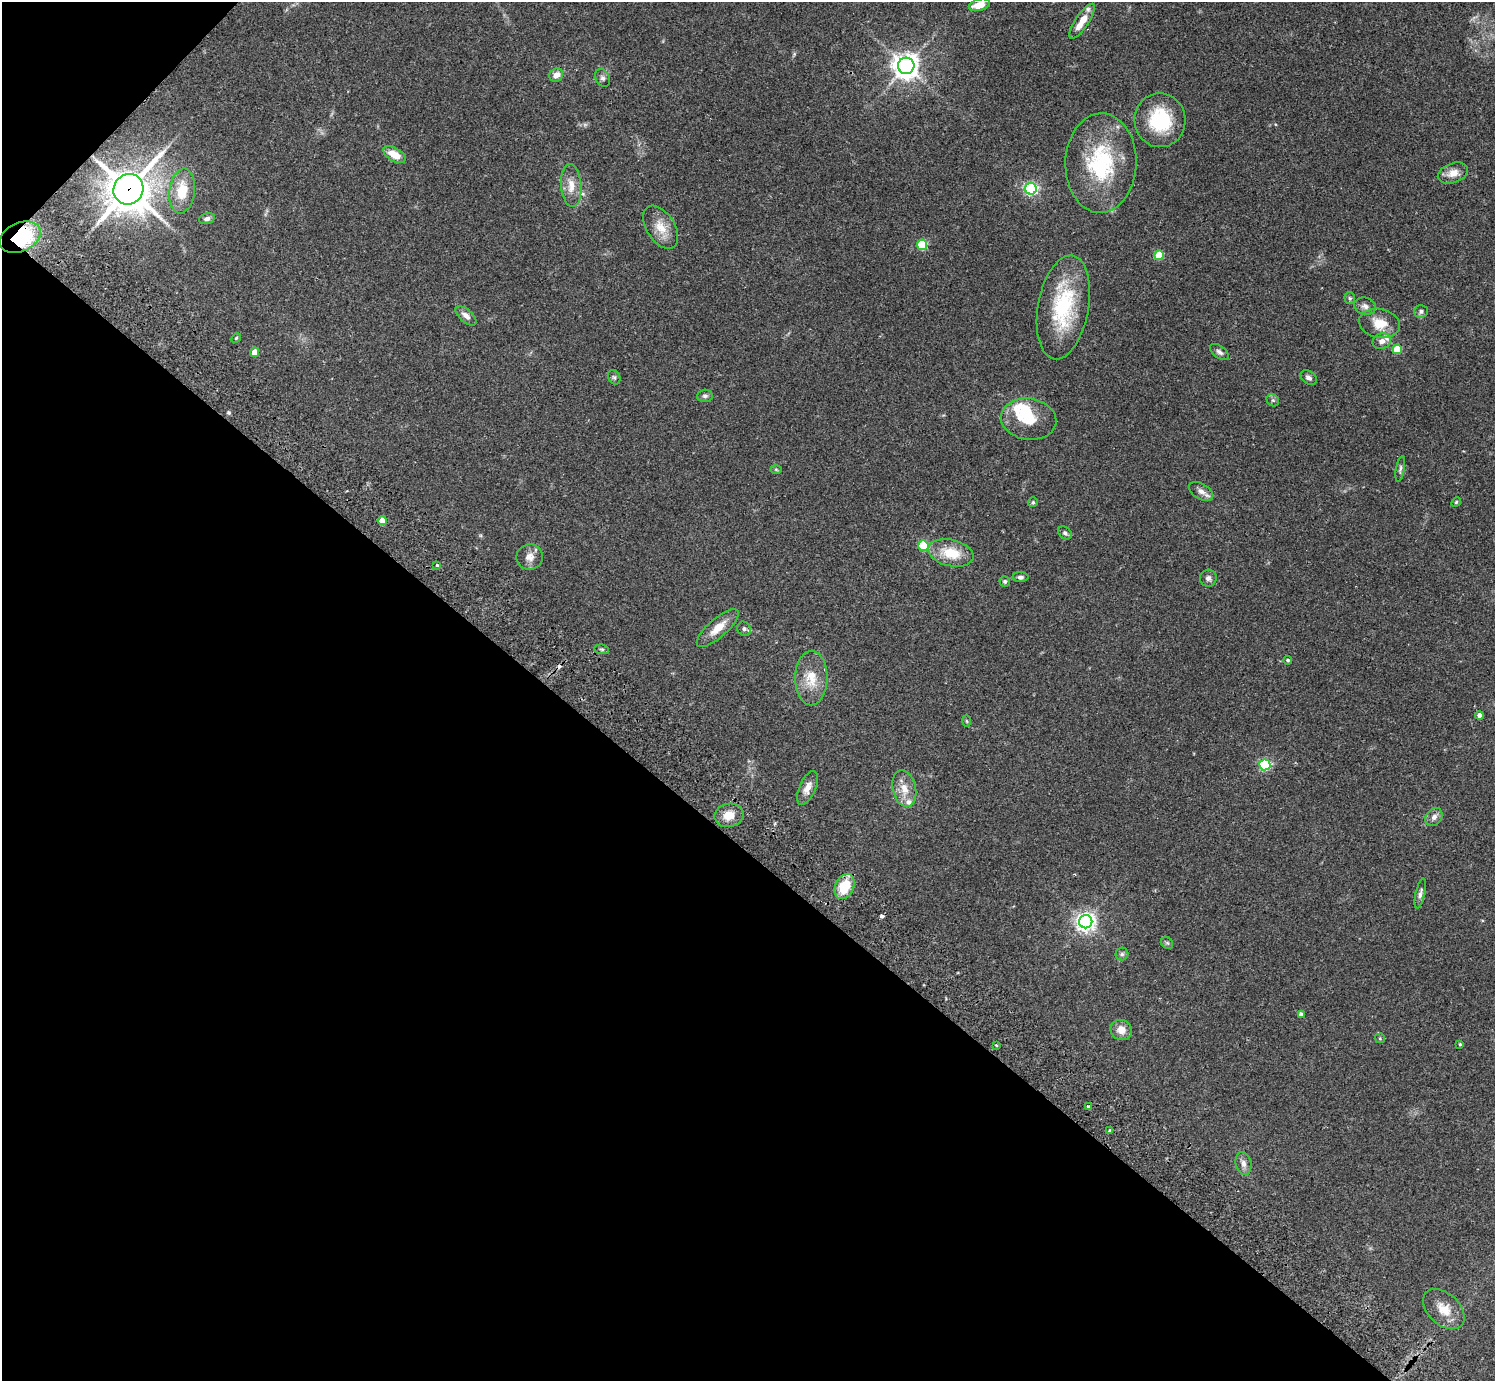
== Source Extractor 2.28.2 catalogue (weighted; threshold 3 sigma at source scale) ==
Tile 9 of 4 x 4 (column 1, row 3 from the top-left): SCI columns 46-1538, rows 1727-3105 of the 6060 x 6070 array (HDU 1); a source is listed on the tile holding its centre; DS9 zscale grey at full resolution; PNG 1497 x 1383 px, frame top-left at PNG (2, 2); each listed source drawn as its Kron ellipse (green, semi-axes under 4 px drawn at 4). Shown black and unused: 40% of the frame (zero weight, under 2 of 3 exposures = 3% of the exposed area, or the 3 px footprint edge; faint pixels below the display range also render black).
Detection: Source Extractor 2.28.2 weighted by HDU 2 'WHT'; one run over the whole footprint, this tile lists its part. Background 0.108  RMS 0.0064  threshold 0.0288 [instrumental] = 3 sigma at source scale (4.5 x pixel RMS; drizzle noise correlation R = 1.50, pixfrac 1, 0.05/0.05 arcsec/px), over >= 5 px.
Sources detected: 79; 1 inside a brighter object's white glare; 2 cosmic-ray / hot-pixel residue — neither listed nor drawn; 2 inside a brighter listed object's ellipse — not listed separately; the other 74 listed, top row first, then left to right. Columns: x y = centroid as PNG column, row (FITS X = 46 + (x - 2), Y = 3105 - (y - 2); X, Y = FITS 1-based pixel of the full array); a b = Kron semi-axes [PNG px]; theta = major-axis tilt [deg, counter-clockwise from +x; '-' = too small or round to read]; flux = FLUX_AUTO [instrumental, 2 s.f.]
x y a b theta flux
979 5 11 6 14 9.3
1082 21 20 7 57 9.4
906 66 8 8 - 570
556 75 7 6 - 4.5
603 78 9 7 -58 2
1160 120 27 25 -87 33
394 155 12 6 -30 9.8
1101 163 50 35 88 57
1453 173 16 10 20 6.2
571 185 21 10 -86 7.6
128 189 15 14 - 1600
1031 189 6 6 - 130
182 191 22 13 82 15
207 219 8 5 14 2.2
661 227 24 14 -57 10
20 237 21 14 24 50
922 245 5 5 - 37
1159 255 5 5 - 19
1350 298 5 5 - 0.99
1365 306 11 8 -14 2.8
1063 307 52 25 80 50
1421 311 7 6 - 1.7
466 316 13 6 -41 3.3
1380 323 20 14 -12 12
236 338 5 4 - 0.74
1382 341 9 7 23 4.4
1397 349 5 5 - 17
255 352 5 4 - 7.5
1219 352 10 6 -37 2.1
614 377 7 6 - 1.3
1309 378 9 6 -34 2.1
705 396 8 6 4 1.6
1273 400 7 5 -43 1.3
1029 419 28 20 -7 19
776 469 6 4 -2 0.8
1400 469 13 4 80 1.6
1201 491 13 7 -31 3.6
1033 502 5 5 - 1.1
1456 502 5 4 - 0.74
382 521 4 4 - 8.8
1065 533 7 5 -38 1.5
923 545 5 5 - 35
951 553 23 13 -13 17
530 557 13 12 - 5
437 565 3 3 - 0.93
1020 577 8 5 0 1.6
1208 578 8 8 - 2.1
1005 581 5 5 - 1.1
718 628 26 9 41 9.3
744 629 7 6 - 1.6
602 649 7 5 -7 1
1288 660 4 4 - 0.98
811 678 27 16 89 14
1479 715 4 4 - 2.6
967 721 5 3 - 0.64
1265 765 5 5 - 69
807 788 18 8 66 5.1
904 789 19 11 -76 8.2
729 815 14 11 11 8.3
1434 817 10 7 50 3.1
844 887 13 9 64 19
1420 893 15 4 77 2.2
1086 922 6 6 - 320
1167 943 6 5 - 0.98
1122 954 6 6 - 1.4
1301 1015 4 4 - 3.3
1121 1030 11 10 - 6.3
1380 1038 5 5 - 0.75
1460 1044 4 4 - 0.69
996 1045 3 2 - 0.94
1088 1106 3 3 - 1.7
1110 1131 4 3 - 1
1243 1164 12 7 -77 3.3
1444 1309 24 15 -43 11
Overlapping masked pixels (flux is a lower limit): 3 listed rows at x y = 128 189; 20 237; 844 887
Isophote crosses this tile's border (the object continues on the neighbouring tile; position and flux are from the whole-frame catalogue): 1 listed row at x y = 979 5